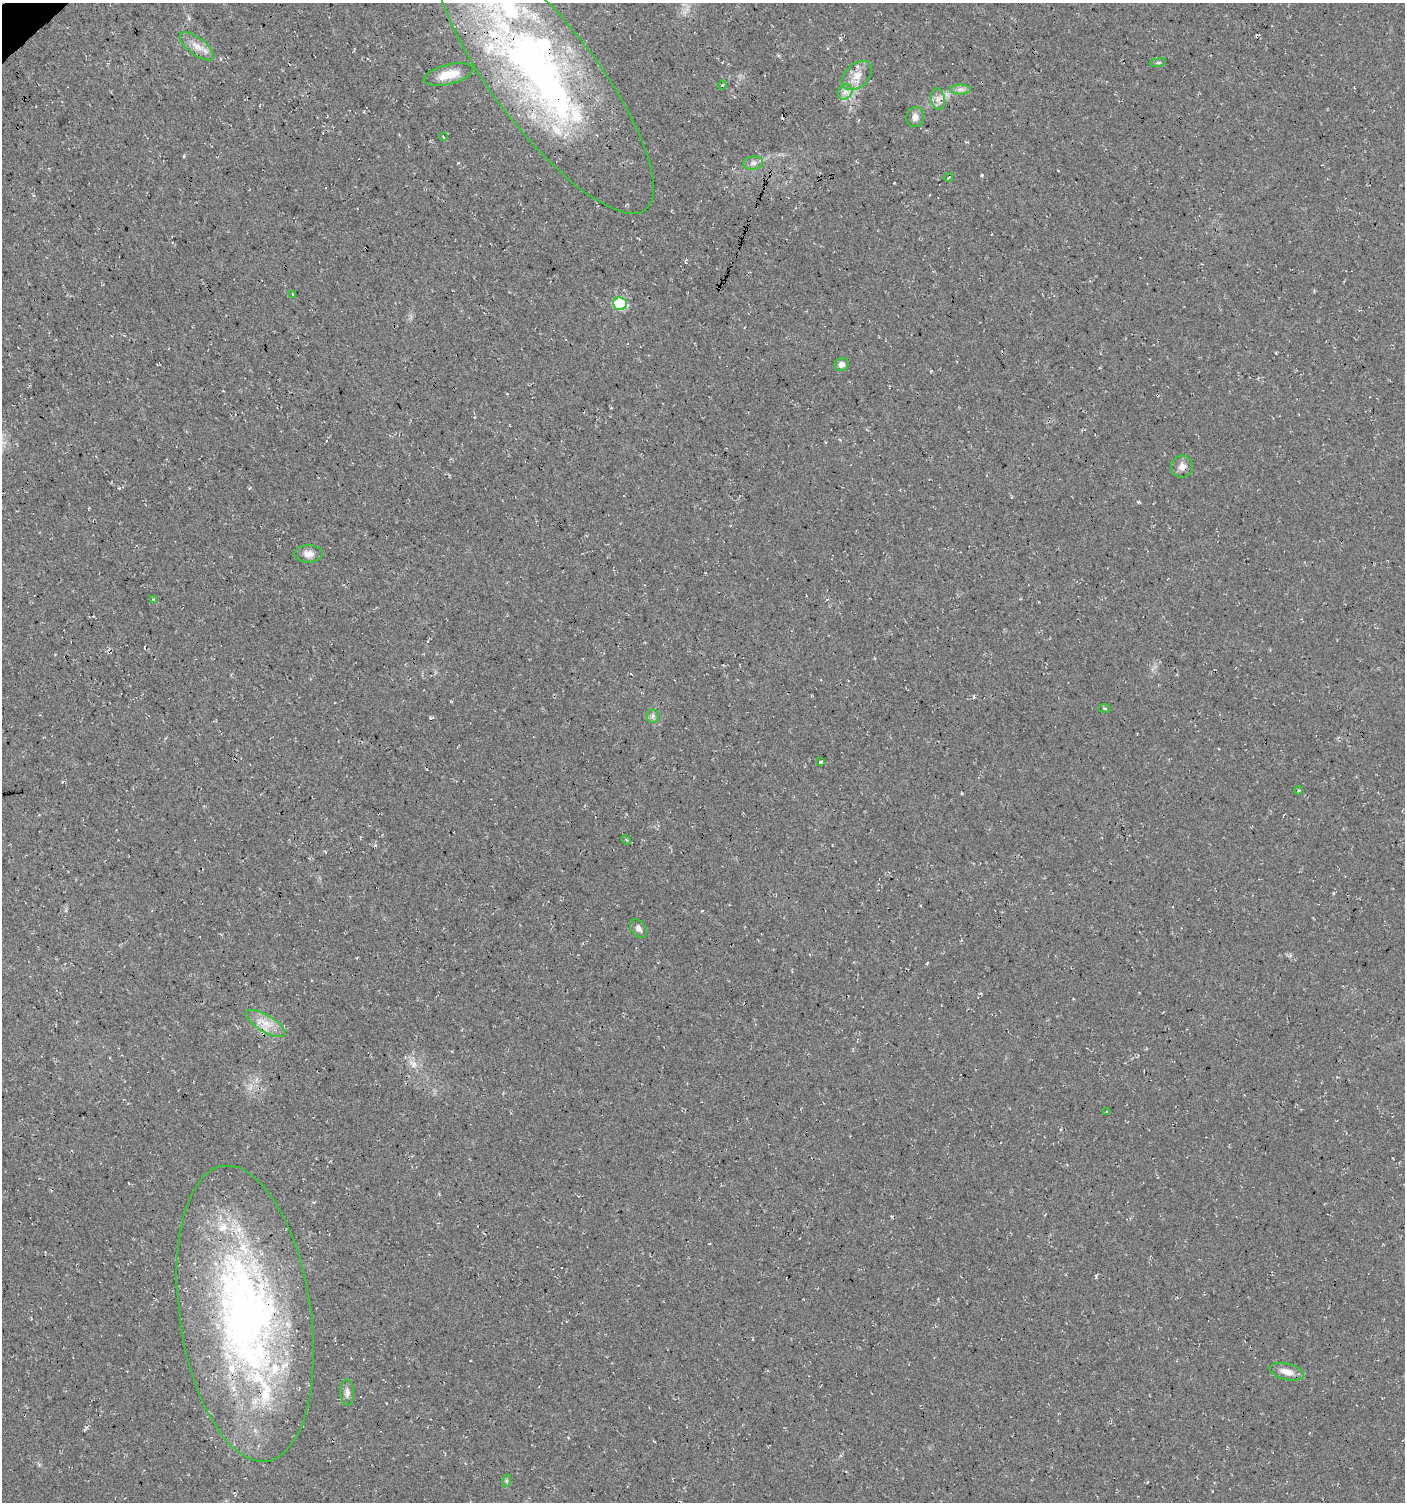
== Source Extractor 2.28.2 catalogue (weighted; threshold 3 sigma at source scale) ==
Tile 11 of 4 x 4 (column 3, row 3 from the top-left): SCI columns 2952-4354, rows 1509-3008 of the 5964 x 6007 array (HDU 1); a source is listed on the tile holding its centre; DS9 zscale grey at full resolution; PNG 1407 x 1504 px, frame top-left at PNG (2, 3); each listed source drawn as its Kron ellipse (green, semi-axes under 4 px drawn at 4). Shown black and unused: <1% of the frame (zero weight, under 3 of 4 exposures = <1% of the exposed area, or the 3 px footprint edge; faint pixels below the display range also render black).
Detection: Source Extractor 2.28.2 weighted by HDU 2 'WHT'; one run over the whole footprint, this tile lists its part. Background 0.018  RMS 0.0064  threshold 0.0288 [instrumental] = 3 sigma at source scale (4.5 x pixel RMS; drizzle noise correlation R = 1.50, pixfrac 1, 0.0396/0.0396 arcsec/px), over >= 5 px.
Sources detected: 41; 1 inside a brighter object's white glare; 2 cosmic-ray / hot-pixel residue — neither listed nor drawn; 7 inside a brighter listed object's ellipse — not listed separately; the other 31 listed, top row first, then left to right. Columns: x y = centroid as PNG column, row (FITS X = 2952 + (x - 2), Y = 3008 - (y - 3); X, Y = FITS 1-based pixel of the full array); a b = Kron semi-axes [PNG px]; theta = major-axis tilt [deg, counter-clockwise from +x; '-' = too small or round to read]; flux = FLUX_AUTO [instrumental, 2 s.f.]
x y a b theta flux
197 46 20 8 -38 6.4
1158 62 8 4 8 1
448 75 25 9 14 11
857 76 17 11 41 7.9
545 77 166 52 -53 400
722 85 4 3 - 0.66
960 89 10 5 0 2.4
845 92 8 6 45 3
938 99 11 7 -80 3.5
915 117 10 8 76 3.7
443 137 4 2 - 0.61
753 163 10 6 9 2.6
949 177 4 2 - 0.6
292 294 3 2 - 0.57
620 304 7 6 - 60
842 364 7 6 - 3.2
1182 467 11 10 - 3.7
309 554 14 8 0 4.7
153 600 3 3 - 2.5
1105 708 5 3 - 0.68
653 716 6 6 - 1.8
821 762 3 3 - 1.7
1298 790 4 3 - 0.8
626 840 5 3 - 0.7
639 929 10 7 -50 2.6
266 1023 22 8 -30 8.8
1107 1112 3 2 - 0.67
245 1314 149 65 -82 400
1287 1372 17 8 -14 6.2
347 1393 13 6 -89 2.9
506 1481 6 4 72 0.87
Overlapping masked pixels (flux is a lower limit): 3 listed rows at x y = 545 77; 1182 467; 245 1314
Isophote crosses this tile's border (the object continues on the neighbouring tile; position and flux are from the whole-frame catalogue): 1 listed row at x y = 545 77
Unlisted compact peaks at least as high as the median listed source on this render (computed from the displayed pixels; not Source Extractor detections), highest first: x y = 982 175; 1138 502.